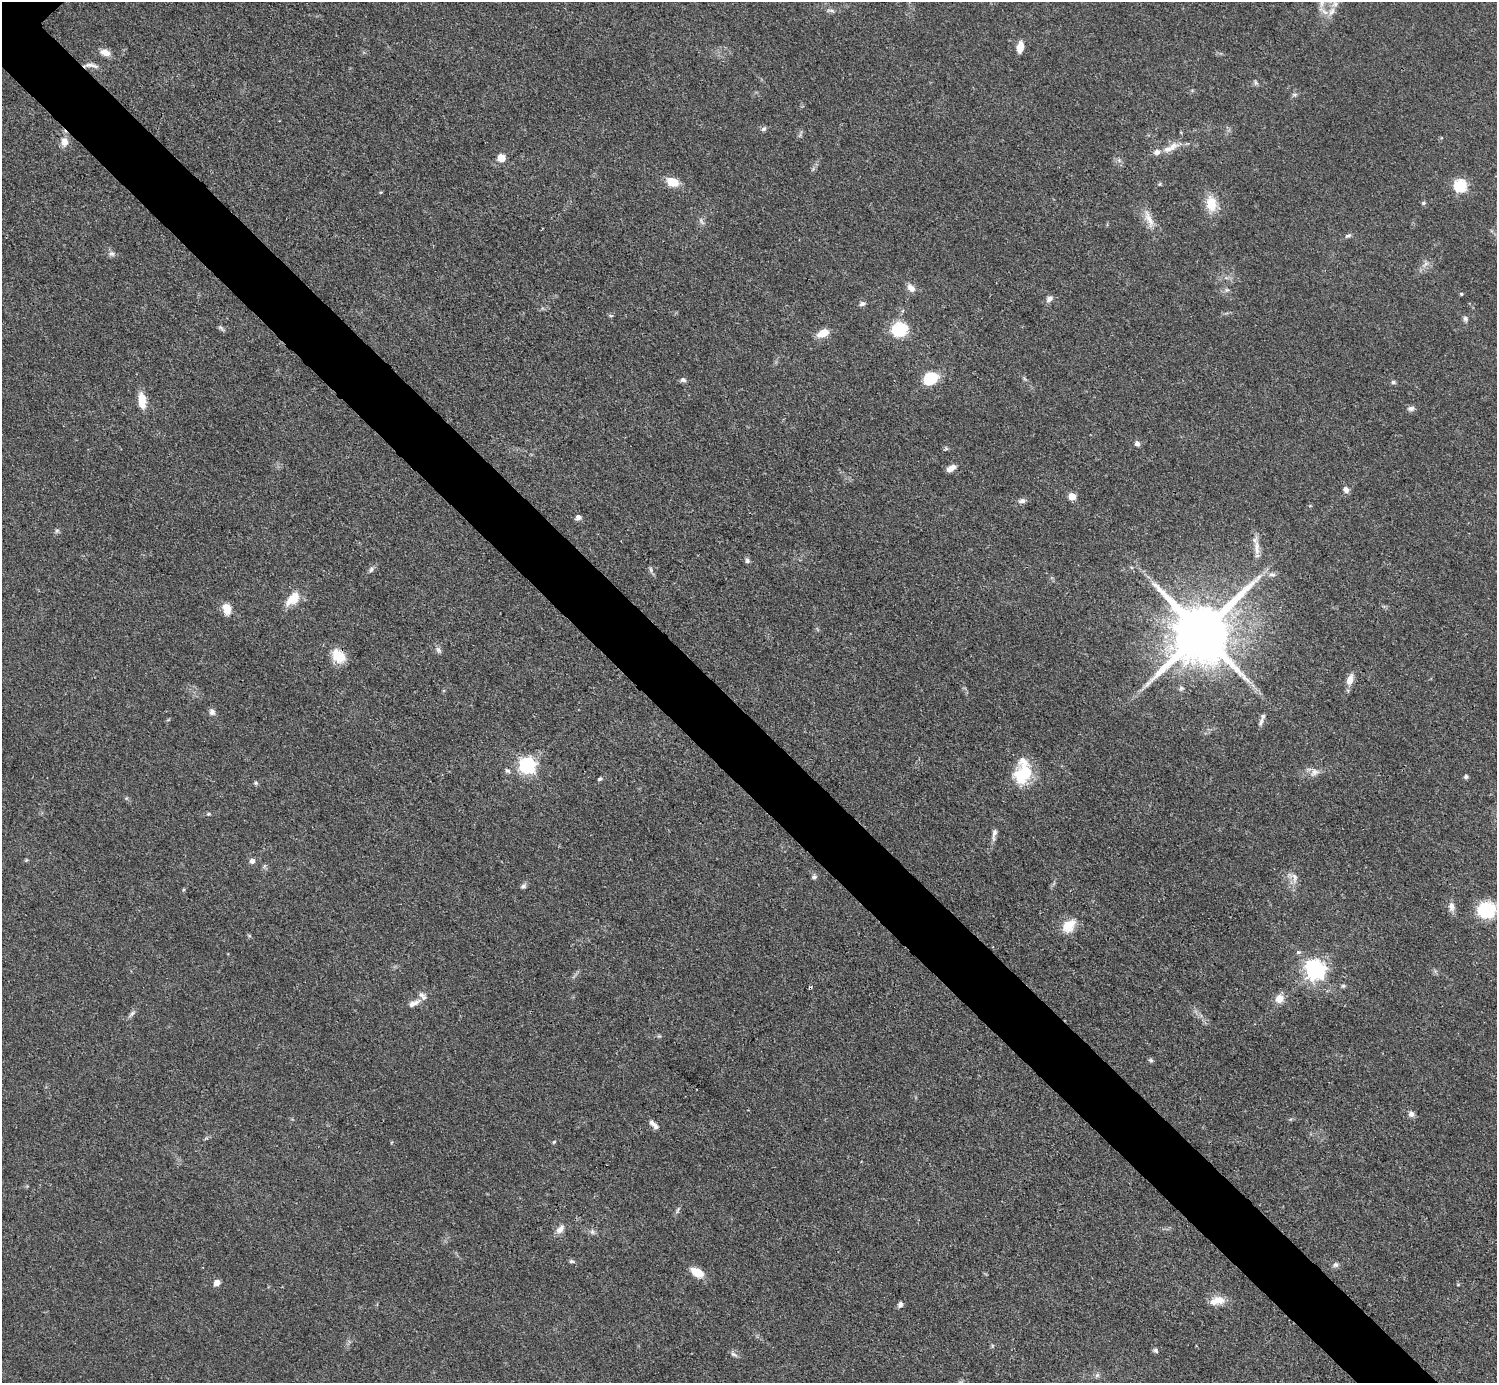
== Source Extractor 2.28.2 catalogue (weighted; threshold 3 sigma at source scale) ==
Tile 6 of 4 x 4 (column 2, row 2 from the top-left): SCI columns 1495-2989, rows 3061-4441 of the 5980 x 5979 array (HDU 1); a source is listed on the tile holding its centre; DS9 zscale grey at full resolution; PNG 1499 x 1385 px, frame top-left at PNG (2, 2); no overlay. Shown black and unused: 5% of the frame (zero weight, under 3 of 4 exposures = <1% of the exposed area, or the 3 px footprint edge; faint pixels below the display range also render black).
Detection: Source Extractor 2.28.2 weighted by HDU 2 'WHT'; one run over the whole footprint, this tile lists its part. Background 0.049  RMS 0.0048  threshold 0.0217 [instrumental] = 3 sigma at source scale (4.5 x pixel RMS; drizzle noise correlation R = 1.50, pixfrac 1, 0.05/0.05 arcsec/px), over >= 5 px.
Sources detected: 99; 1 cosmic-ray / hot-pixel residue — not listed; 4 inside a brighter listed object's ellipse — not listed separately; the other 94 listed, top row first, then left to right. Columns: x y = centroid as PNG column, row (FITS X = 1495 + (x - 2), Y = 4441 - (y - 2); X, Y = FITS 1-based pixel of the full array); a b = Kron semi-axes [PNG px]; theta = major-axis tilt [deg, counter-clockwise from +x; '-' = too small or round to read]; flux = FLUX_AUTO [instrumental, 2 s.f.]
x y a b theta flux
831 10 13 4 -5 1.3
1332 11 14 7 58 4
1020 47 13 7 79 4.4
105 52 13 8 -18 3.7
89 65 17 6 7 2.5
1256 83 7 4 -18 0.92
1294 94 6 4 -19 0.79
764 129 8 5 38 1.1
64 142 13 10 -84 4
1172 147 17 10 32 5.1
501 158 5 5 - 10
672 182 13 9 -18 7.7
1460 186 6 6 - 49
381 192 5 3 - 0.4
1423 203 6 5 - 0.74
1211 204 16 11 -83 10
1149 219 28 8 -65 5.8
701 221 13 4 -62 1.3
1348 236 9 4 22 1.1
112 254 9 6 -28 1.6
1425 264 8 4 53 1.4
911 288 12 7 -49 3.2
1227 290 6 6 - 1
1461 294 4 3 - 0.64
1049 299 10 7 37 1.9
862 304 7 6 - 1.4
1465 319 7 6 - 1.3
221 327 9 4 -39 1
899 329 12 11 - 25
823 333 13 8 27 6.4
930 379 19 15 31 12
683 380 7 6 - 1.4
1393 382 6 5 - 0.95
142 400 14 7 -81 9.5
1411 408 9 6 12 1.6
1137 443 7 6 - 1.5
951 468 11 6 29 3.1
1346 490 8 6 -59 2
1072 496 5 5 - 8.2
1022 501 10 7 10 1.7
578 517 7 6 - 1.8
57 530 7 4 1 0.85
1257 548 24 7 -85 4.6
747 561 7 6 - 1.2
371 570 8 5 63 1.2
651 570 8 3 -71 0.96
1272 574 10 5 -4 1.9
292 599 20 11 43 8.7
227 609 13 9 -73 5.7
1201 632 18 15 48 4300
438 650 10 6 -61 1.4
338 656 17 13 -48 10
1350 680 12 7 69 4.5
212 712 9 7 -67 1.8
1261 723 13 5 66 1.8
527 765 7 7 - 110
507 771 7 5 -37 1.1
1315 772 12 10 8 3.1
1023 774 26 20 66 19
1466 777 6 5 - 0.92
600 779 6 4 26 0.77
256 783 6 5 - 0.77
208 814 5 4 - 0.53
994 834 19 6 81 2.4
252 861 6 6 - 2
814 877 7 5 24 1.1
1294 877 13 7 -75 2.8
523 886 8 6 30 1.2
1451 906 13 7 88 2.7
1486 910 11 10 - 40
1069 926 19 13 51 8.2
1298 952 6 5 - 1.1
1315 970 7 7 - 250
1343 986 6 5 - 0.79
1279 999 12 10 44 4.4
414 1003 17 6 26 3.2
132 1014 12 5 44 1.5
1151 1060 6 5 - 0.86
1411 1114 7 7 - 1.9
654 1125 14 5 -46 2.7
554 1142 5 4 - 0.58
678 1210 11 4 67 1.1
560 1229 14 8 46 3.1
592 1232 7 6 - 1.3
571 1261 7 5 -14 0.93
1336 1265 7 7 - 1.4
697 1272 15 9 -29 7.6
216 1283 7 6 - 3
1219 1300 18 11 0 5.9
900 1304 7 6 - 1.5
992 1346 6 4 72 0.6
1156 1350 7 5 -47 1.1
733 1354 9 5 -27 1.3
1097 1375 7 4 45 1.1
Overlapping masked pixels (flux is a lower limit): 2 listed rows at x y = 89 65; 338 656
Isophote crosses this tile's border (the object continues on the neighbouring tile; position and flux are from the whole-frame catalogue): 1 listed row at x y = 1332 11